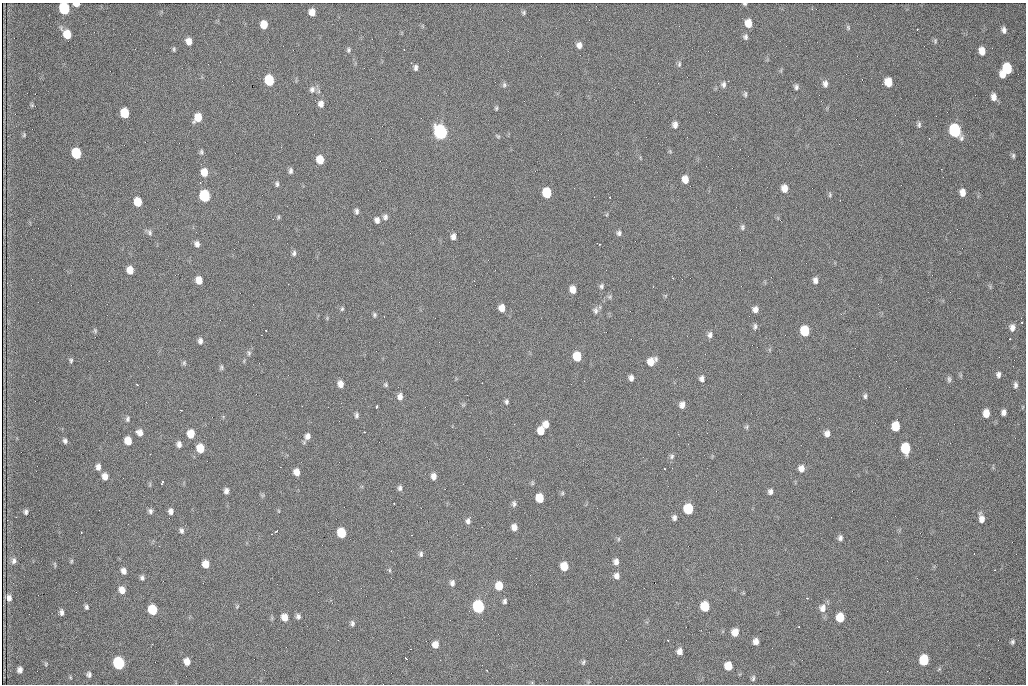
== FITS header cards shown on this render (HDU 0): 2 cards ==
NAXIS1  =                 1024 /fastest changing axis
NAXIS2  =                  682 /next to fastest changing axis

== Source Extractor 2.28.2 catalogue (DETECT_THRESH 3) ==
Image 1024 x 682 px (HDU 0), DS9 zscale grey, 1 PNG px = 1 image px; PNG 1028 x 686 px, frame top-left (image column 1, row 682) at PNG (2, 3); no overlay
Background 2060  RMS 31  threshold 92.5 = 3 sigma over >= 5 px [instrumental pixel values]
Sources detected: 208; all 208 listed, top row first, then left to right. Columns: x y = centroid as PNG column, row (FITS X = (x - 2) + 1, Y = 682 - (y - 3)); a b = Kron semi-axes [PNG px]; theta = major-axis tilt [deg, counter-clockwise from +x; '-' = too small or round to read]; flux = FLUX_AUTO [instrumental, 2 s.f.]
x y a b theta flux
76 4 5 3 - 19000
745 4 4 3 - 2900
64 9 8 6 -79 160000
312 12 6 6 - 17000
524 12 6 5 - 3400
748 23 7 6 - 28000
264 25 7 6 - 26000
848 27 8 5 -65 3500
917 29 3 2 - 5300
1004 30 7 5 -80 7400
67 34 9 6 -58 42000
745 37 7 6 - 5400
189 41 7 6 - 14000
935 41 7 4 -83 3400
579 45 7 6 - 9900
174 49 7 4 -83 3000
348 50 7 5 80 4100
982 51 8 6 -76 22000
679 64 9 5 77 4300
416 68 8 5 89 5500
1007 69 8 7 - 84000
1003 74 6 6 - 17000
269 80 7 6 - 100000
888 82 7 6 - 34000
825 84 8 6 -78 8200
504 85 7 5 77 4300
723 85 8 6 -90 6300
796 87 6 6 - 4900
312 89 9 8 - 9400
745 94 8 5 -90 3900
994 97 9 6 -86 13000
821 101 2 2 - 1100
321 104 8 6 -83 11000
32 105 5 5 - 2700
496 108 5 4 - 2900
125 113 7 6 - 59000
198 117 8 6 60 30000
675 125 7 6 - 9500
919 125 8 5 86 4800
955 131 9 7 -70 290000
440 132 8 7 - 550000
24 135 6 4 70 2700
498 136 8 4 -33 3000
281 147 2 2 - 990
670 151 6 4 -56 2700
201 152 6 5 - 4000
76 153 7 6 - 110000
1013 156 8 5 90 4100
320 160 7 6 - 34000
290 171 6 4 83 5200
204 172 7 6 - 24000
685 179 7 6 - 18000
277 184 7 5 -87 4600
784 188 7 6 - 18000
963 192 7 5 -86 14000
547 193 7 6 - 79000
830 195 6 5 - 3000
205 196 8 6 -77 170000
138 202 7 6 - 40000
357 211 7 4 -88 5400
278 217 5 4 - 2800
385 217 7 6 - 6700
377 220 7 6 - 8900
742 227 7 6 - 4300
150 233 9 6 -72 5400
619 233 7 6 - 5500
453 236 7 5 73 9200
197 244 7 5 -70 7900
600 244 2 2 - 1500
294 253 7 5 81 5000
130 270 7 6 - 23000
673 278 3 2 - 1200
199 280 7 5 -76 21000
815 280 7 5 -86 8700
288 284 2 2 - 1100
601 286 7 6 - 4700
573 290 7 6 - 17000
502 308 7 6 - 17000
342 309 6 5 - 3200
755 309 6 6 - 10000
595 311 10 7 -85 7600
374 315 6 5 - 3400
1022 322 3 3 - 3000
755 327 9 5 86 5000
1012 327 8 6 -88 10000
95 330 7 5 -70 3300
266 330 3 2 - 2100
805 331 7 6 - 82000
710 335 7 6 - 6900
1010 339 3 2 - 2400
200 341 7 5 -86 7100
249 353 8 5 -88 4300
577 356 7 6 - 55000
71 360 6 5 - 3600
651 361 9 7 39 25000
184 363 7 5 90 3400
1013 366 2 2 - 950
221 368 7 5 75 3500
998 374 7 5 87 6300
631 378 6 5 - 8000
702 379 7 5 -88 7700
949 379 9 5 -83 4700
136 384 3 2 - 2100
340 384 7 5 -78 13000
386 385 6 6 - 3400
1015 385 7 5 88 5800
865 396 6 4 82 3900
400 397 8 6 77 9800
506 402 7 5 -87 4500
682 405 7 6 - 11000
377 406 3 3 - 8900
1004 412 6 5 - 8000
986 413 7 5 86 24000
356 415 6 5 - 4600
128 419 7 5 78 4200
546 424 6 6 - 16000
896 426 7 6 - 48000
747 427 7 5 37 3300
541 431 7 6 - 29000
139 432 8 6 -27 12000
364 432 3 2 - 2300
191 434 8 6 -90 30000
827 434 7 6 - 11000
307 436 8 7 - 11000
65 441 6 5 - 5700
128 441 7 6 - 28000
179 444 7 5 -76 8500
200 448 7 6 - 37000
906 448 8 6 -88 91000
672 456 7 7 - 5000
98 467 7 6 - 9400
280 467 2 2 - 1100
801 468 8 7 - 12000
664 469 3 2 - 2000
297 472 7 5 -73 16000
105 476 7 6 - 14000
434 476 6 5 - 11000
162 482 5 3 - 3900
532 483 6 4 90 2700
400 488 7 5 88 5200
226 491 6 5 - 7800
770 491 6 5 - 6700
562 493 6 5 - 3000
540 498 7 6 - 40000
394 503 3 2 - 6700
514 504 7 6 - 5200
688 509 7 6 - 91000
99 510 2 2 - 940
150 511 7 6 - 5300
171 511 7 5 -89 8400
279 511 5 3 - 1800
26 512 6 4 -87 4800
674 518 6 5 - 6300
981 518 11 6 -79 14000
468 521 8 6 76 6800
514 527 6 5 - 12000
181 530 7 5 -74 5600
276 531 4 2 - 1900
81 532 3 2 - 1800
341 533 7 6 - 70000
840 538 7 6 - 6100
618 539 6 4 89 2600
421 554 7 5 84 4600
14 561 9 7 82 7800
71 561 6 4 62 2500
616 562 7 6 - 9300
55 564 8 3 -77 2300
206 564 6 5 - 23000
564 566 7 6 - 34000
389 570 6 4 -89 2700
995 570 2 2 - 1400
124 571 7 5 -65 9300
617 576 7 6 - 9900
142 578 6 6 - 5200
452 583 8 6 -85 7300
499 586 8 7 - 32000
122 590 8 7 - 16000
9 598 7 5 -86 9200
807 598 3 3 - 1200
505 601 6 4 80 4800
705 606 7 6 - 66000
86 607 5 4 - 4400
237 607 6 4 55 2300
478 607 8 7 - 280000
822 608 11 9 77 15000
153 610 7 6 - 72000
62 612 6 4 -85 6200
298 616 6 5 - 5700
285 617 7 6 - 18000
840 617 7 6 - 45000
352 623 7 5 87 5100
735 632 7 6 - 18000
668 640 3 2 - 1700
756 641 6 5 - 10000
1012 642 6 5 - 4600
435 645 7 6 - 15000
680 651 7 6 - 11000
406 658 3 2 - 2100
924 660 7 6 - 96000
187 661 7 6 - 16000
583 662 8 4 60 3600
119 663 8 6 -67 240000
46 664 5 4 - 2500
728 666 7 6 - 33000
20 670 6 5 - 8200
89 675 6 6 - 5500
70 677 5 3 - 2000
753 678 8 5 82 4300
At the frame edge (FLAGS 8, measured only in part): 3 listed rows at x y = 76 4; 745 4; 64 9